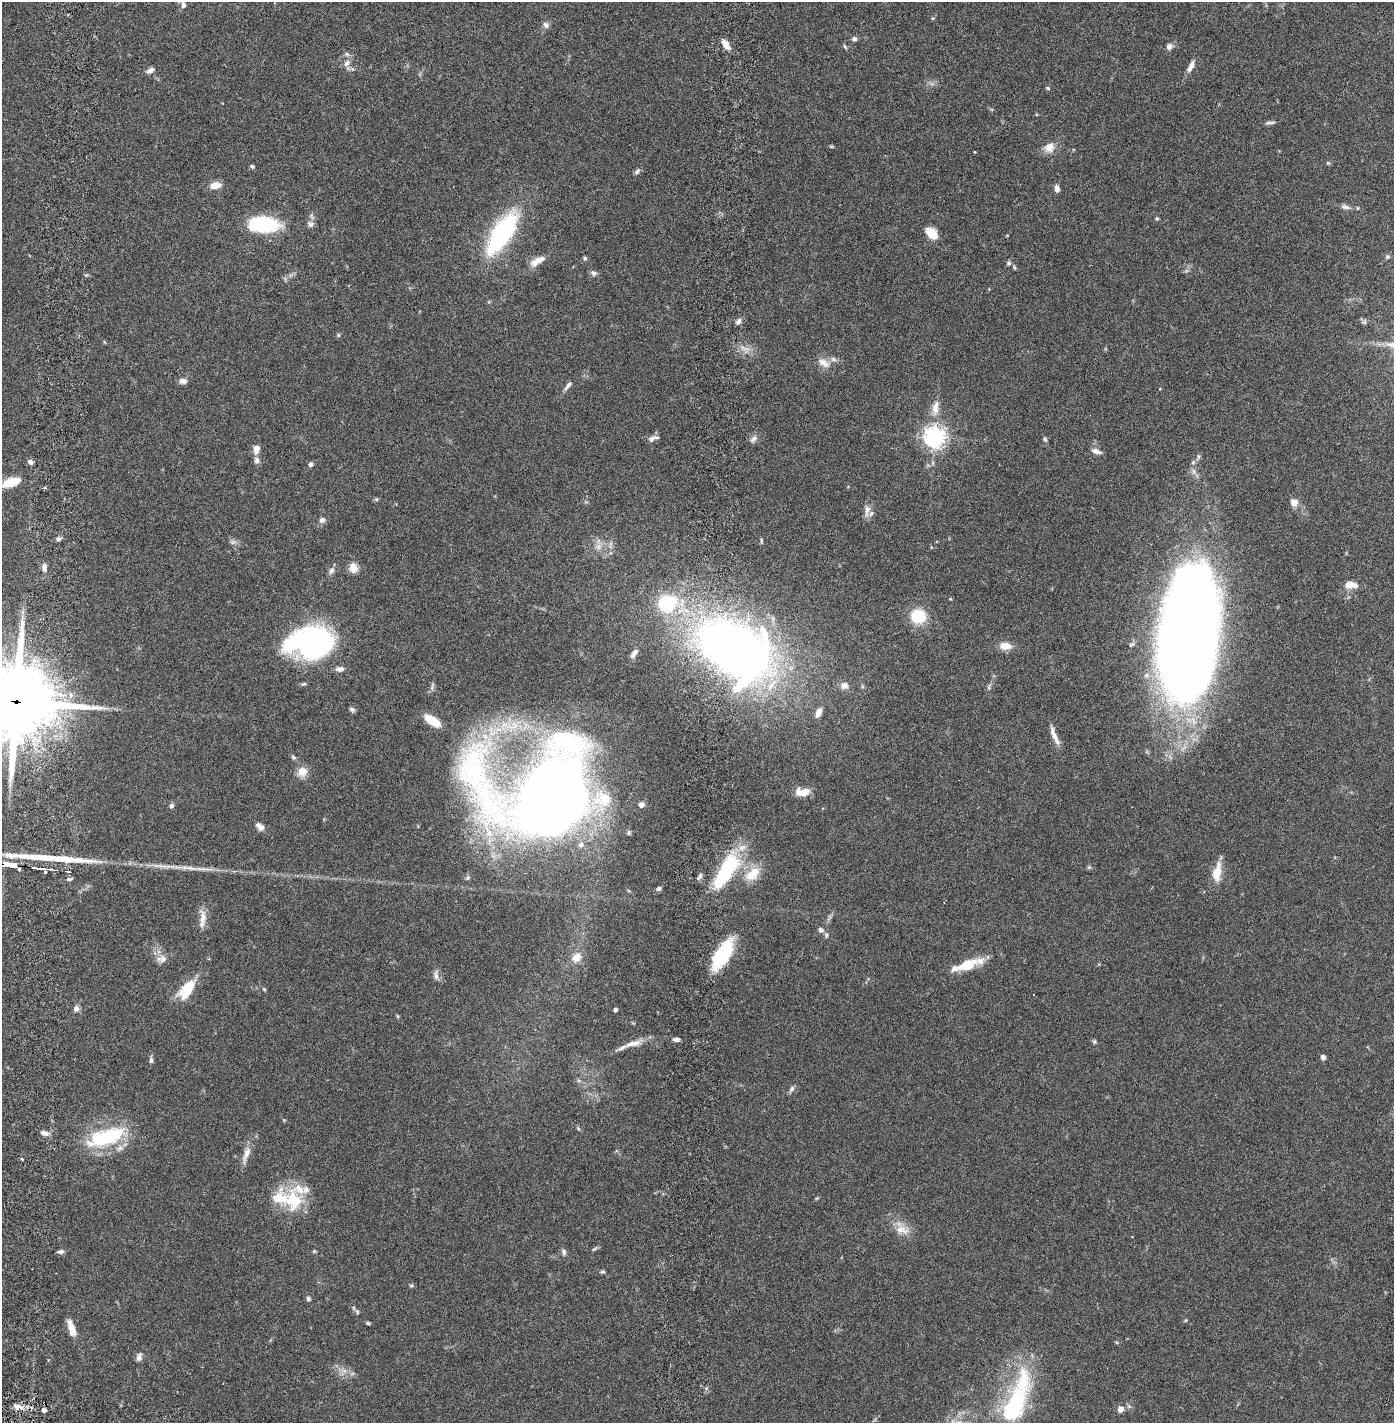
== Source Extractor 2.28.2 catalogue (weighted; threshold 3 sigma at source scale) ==
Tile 11 of 4 x 4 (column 3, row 3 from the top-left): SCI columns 2889-4280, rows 1509-2929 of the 5886 x 5856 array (HDU 1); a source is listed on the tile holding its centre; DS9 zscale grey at full resolution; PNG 1396 x 1425 px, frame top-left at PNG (2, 2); no overlay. Shown black and unused: <1% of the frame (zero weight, under 2 of 6 exposures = <1% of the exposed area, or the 3 px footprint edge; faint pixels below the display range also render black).
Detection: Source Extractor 2.28.2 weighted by HDU 2 'WHT'; one run over the whole footprint, this tile lists its part. Background 0.0412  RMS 0.004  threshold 0.0162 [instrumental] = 3 sigma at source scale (4.09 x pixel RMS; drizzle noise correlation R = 1.36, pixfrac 0.8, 0.05/0.05 arcsec/px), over >= 5 px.
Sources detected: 146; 1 long thin detection or spike segment (spike, bleed or trail) — not listed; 9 inside a brighter listed object's ellipse — not listed separately; the other 136 listed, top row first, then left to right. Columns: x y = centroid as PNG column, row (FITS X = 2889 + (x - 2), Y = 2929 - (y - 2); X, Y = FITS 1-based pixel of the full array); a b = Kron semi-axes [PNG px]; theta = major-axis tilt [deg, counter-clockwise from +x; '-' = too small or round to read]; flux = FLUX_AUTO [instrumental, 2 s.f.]
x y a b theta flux
183 5 9 6 -82 0.74
546 25 10 7 -48 0.8
854 39 6 6 - 0.67
725 44 13 6 -58 2
1169 46 8 7 - 0.91
845 47 6 4 -61 0.37
347 63 11 8 57 1.2
1191 66 15 6 63 1.5
150 70 10 6 30 0.89
1048 88 6 4 -19 0.33
1270 123 15 3 3 0.55
1049 147 14 12 41 2.3
1328 163 5 5 - 0.33
252 166 6 4 -29 0.39
637 171 8 6 51 0.6
215 185 13 8 10 2.2
1057 188 8 6 -83 0.98
1345 207 13 6 -16 0.99
1358 208 4 4 - 0.24
1157 219 5 4 - 0.29
311 224 10 9 - 0.96
263 225 25 12 -4 24
502 233 57 21 57 27
931 233 14 10 -45 3.3
1387 257 6 5 - 0.49
585 258 6 4 -17 0.38
537 261 22 8 30 2.5
1009 263 7 6 - 0.51
1014 268 7 4 -53 0.34
1186 271 7 4 19 0.39
594 273 9 7 -31 0.69
738 321 9 6 40 0.84
1364 322 7 5 11 0.5
338 335 5 5 - 0.3
824 363 18 9 -31 2
183 381 9 6 0 1.2
568 385 16 5 53 0.94
935 408 22 9 84 2.8
934 437 7 7 - 160
651 439 9 8 - 0.9
754 439 12 6 47 0.89
1045 439 7 5 -72 0.42
256 449 9 6 84 2.2
1096 451 13 6 -17 1
1198 457 9 5 76 0.56
256 460 9 7 -81 0.82
30 462 6 5 - 0.8
310 464 6 5 - 0.65
11 482 18 8 20 5.1
376 499 5 4 - 0.31
1294 502 11 10 - 1.5
867 510 20 7 81 1.5
322 520 8 7 - 0.88
58 539 7 5 18 0.58
233 542 9 6 13 0.69
598 547 9 8 - 1.3
44 568 12 6 -84 1.1
353 568 12 10 -68 2
331 571 10 6 52 0.82
1350 585 13 8 -3 2.9
950 599 4 3 - 0.21
667 603 20 17 20 14
918 616 15 14 - 8.5
1187 635 102 41 85 460
310 642 43 27 3 59
1005 646 13 8 -1 2.7
734 649 61 40 -34 220
634 653 14 6 53 1.1
340 669 10 6 3 1.1
303 684 8 4 24 0.4
844 686 11 9 4 1.5
70 695 6 6 - 1
16 702 34 24 -1 2000
352 709 7 5 -21 0.53
818 712 11 6 67 1.6
432 721 21 9 -34 3.9
1054 735 26 6 -67 2.2
293 757 7 6 - 0.48
302 772 12 11 - 2.6
802 792 15 8 3 3.6
549 796 69 56 0 530
641 805 6 6 - 1.1
171 806 6 6 - 0.64
260 826 11 6 -41 1.5
40 868 13 3 -7 4
190 868 24 6 -8 2.2
67 871 3 3 - 0.44
726 871 40 14 58 21
45 872 3 3 - 0.75
1217 872 24 10 80 3.9
753 874 20 11 41 5.4
700 876 10 4 57 0.59
659 889 6 5 - 0.55
203 917 21 9 88 2.3
821 930 7 6 - 0.7
826 935 7 5 -88 0.45
722 954 35 14 60 13
576 957 14 12 32 2.6
163 959 11 10 - 1.5
967 965 28 13 21 5.1
436 975 14 6 -84 0.94
187 989 28 13 53 6.6
264 989 5 4 - 0.33
76 1009 8 7 - 0.93
615 1009 4 3 - 0.69
397 1016 6 3 -70 0.26
676 1039 7 4 0 0.83
1094 1042 5 5 - 0.38
633 1043 28 8 13 2.8
1323 1057 6 5 - 0.74
151 1060 8 5 86 0.61
792 1089 9 6 59 0.71
579 1129 6 4 -70 0.32
45 1133 10 6 -14 1.1
106 1137 50 19 18 18
246 1154 26 7 69 2.3
21 1159 4 3 - 0.32
293 1200 35 25 -58 11
902 1230 21 12 -17 3.1
594 1249 8 4 35 0.38
314 1251 5 4 - 0.3
61 1252 7 5 5 0.69
564 1252 9 6 -83 0.66
603 1272 7 3 0 0.35
411 1286 6 4 0 0.32
308 1298 7 5 -81 0.54
354 1308 6 4 -70 0.35
357 1312 6 4 -62 0.34
1186 1320 5 3 - 0.23
368 1323 4 4 - 0.36
71 1328 19 7 -72 3
139 1357 13 7 72 0.92
1016 1400 81 24 69 27
17 1407 11 6 5 1.3
1120 1409 9 8 - 1.2
44 1410 5 4 - 0.63
Overlapping masked pixels (flux is a lower limit): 1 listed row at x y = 16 702
Isophote crosses this tile's border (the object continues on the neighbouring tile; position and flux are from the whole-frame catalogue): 2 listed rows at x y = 11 482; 16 702